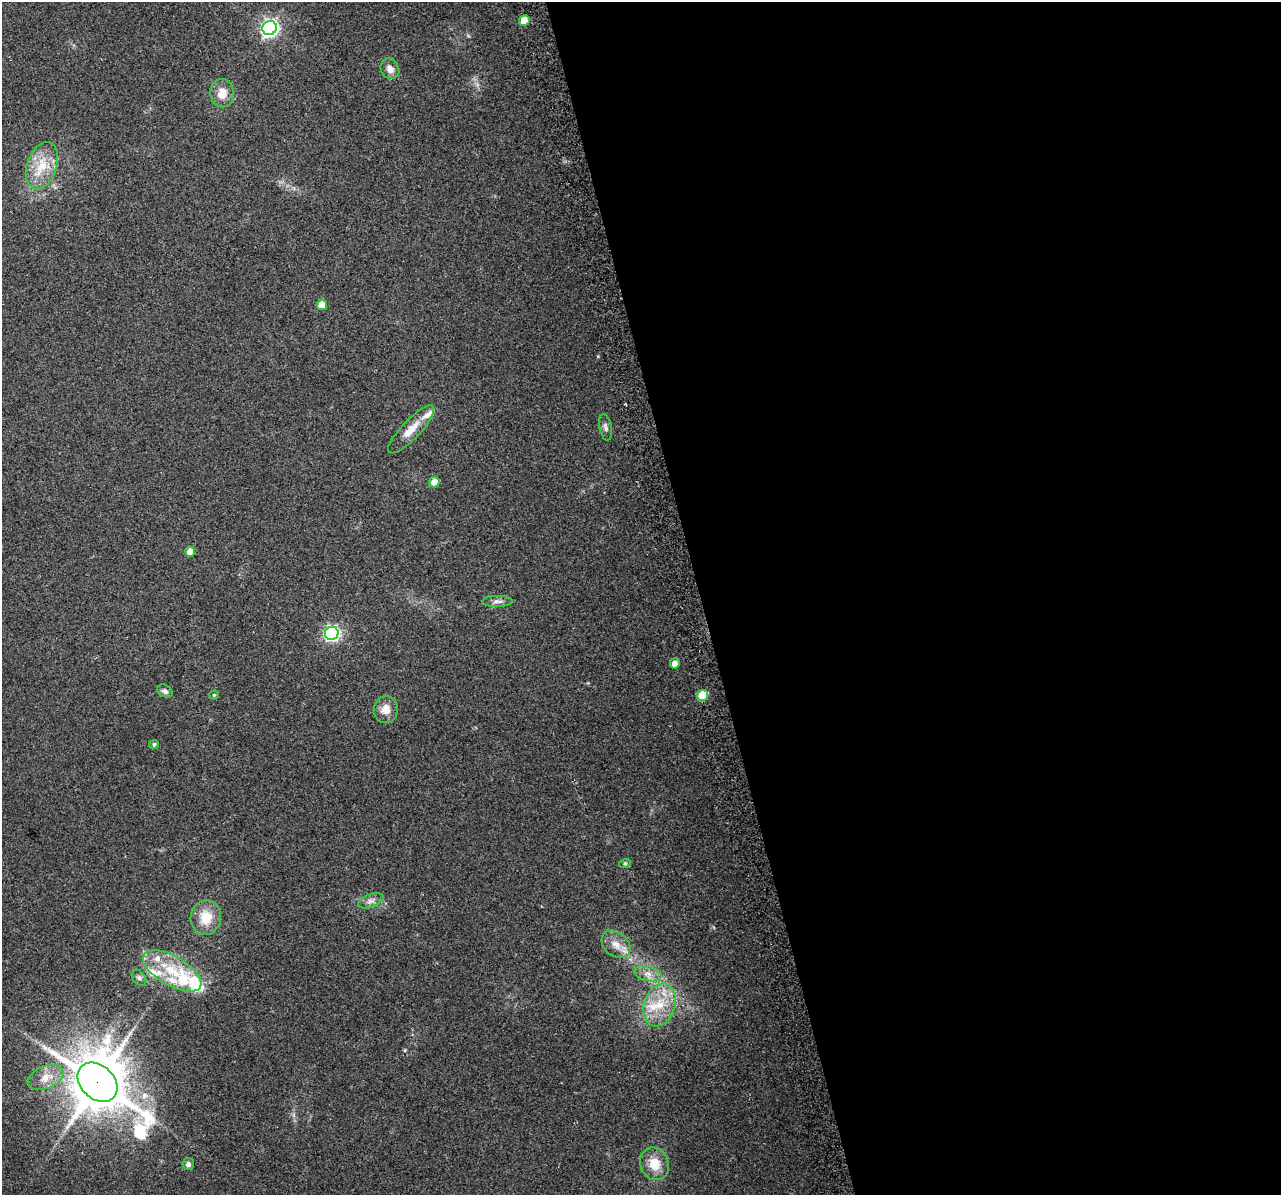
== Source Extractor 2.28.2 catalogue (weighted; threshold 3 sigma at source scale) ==
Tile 8 of 4 x 4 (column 4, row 2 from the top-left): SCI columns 3869-5147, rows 2486-3678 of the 5178 x 4923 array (HDU 1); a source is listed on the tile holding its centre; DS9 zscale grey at full resolution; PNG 1283 x 1197 px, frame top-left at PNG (2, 2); each listed source drawn as its Kron ellipse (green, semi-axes under 4 px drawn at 4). Shown black and unused: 45% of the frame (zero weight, under 2 of 3 exposures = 2% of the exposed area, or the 3 px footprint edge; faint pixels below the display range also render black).
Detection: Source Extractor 2.28.2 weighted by HDU 2 'WHT'; one run over the whole footprint, this tile lists its part. Background 0.129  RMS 0.012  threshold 0.0524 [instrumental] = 3 sigma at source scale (4.5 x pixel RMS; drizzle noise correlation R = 1.50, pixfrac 1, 0.0396/0.0396 arcsec/px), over >= 5 px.
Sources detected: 37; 7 inside a brighter listed object's ellipse — not listed separately; the other 30 listed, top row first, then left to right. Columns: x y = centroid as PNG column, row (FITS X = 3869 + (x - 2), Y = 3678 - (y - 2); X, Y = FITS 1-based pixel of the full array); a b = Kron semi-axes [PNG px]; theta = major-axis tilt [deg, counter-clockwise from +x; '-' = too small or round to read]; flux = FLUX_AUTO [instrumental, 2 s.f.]
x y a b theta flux
524 20 5 5 - 21
270 28 7 7 - 350
390 69 11 9 -57 7.9
222 93 14 11 -89 15
42 166 24 15 71 30
322 305 5 5 - 13
605 427 13 6 -80 4
411 429 32 9 46 18
434 482 5 5 - 10
190 552 5 5 - 12
497 601 15 5 1 5
332 633 7 6 - 260
675 663 5 5 - 8.7
165 691 8 6 -32 3.9
214 695 4 4 - 1.6
703 695 5 5 - 50
386 710 13 12 - 13
154 744 5 4 - 2.4
625 863 6 3 19 1.5
371 901 13 6 20 5.7
206 918 17 15 79 26
616 944 16 11 -41 13
172 971 32 14 -30 44
648 974 14 7 -13 8.3
139 978 9 6 -52 3.3
660 1005 22 15 71 33
46 1077 19 11 22 17
97 1082 22 16 -44 6200
188 1164 6 6 - 3.6
654 1164 16 14 -68 21
Overlapping masked pixels (flux is a lower limit): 1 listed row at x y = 97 1082